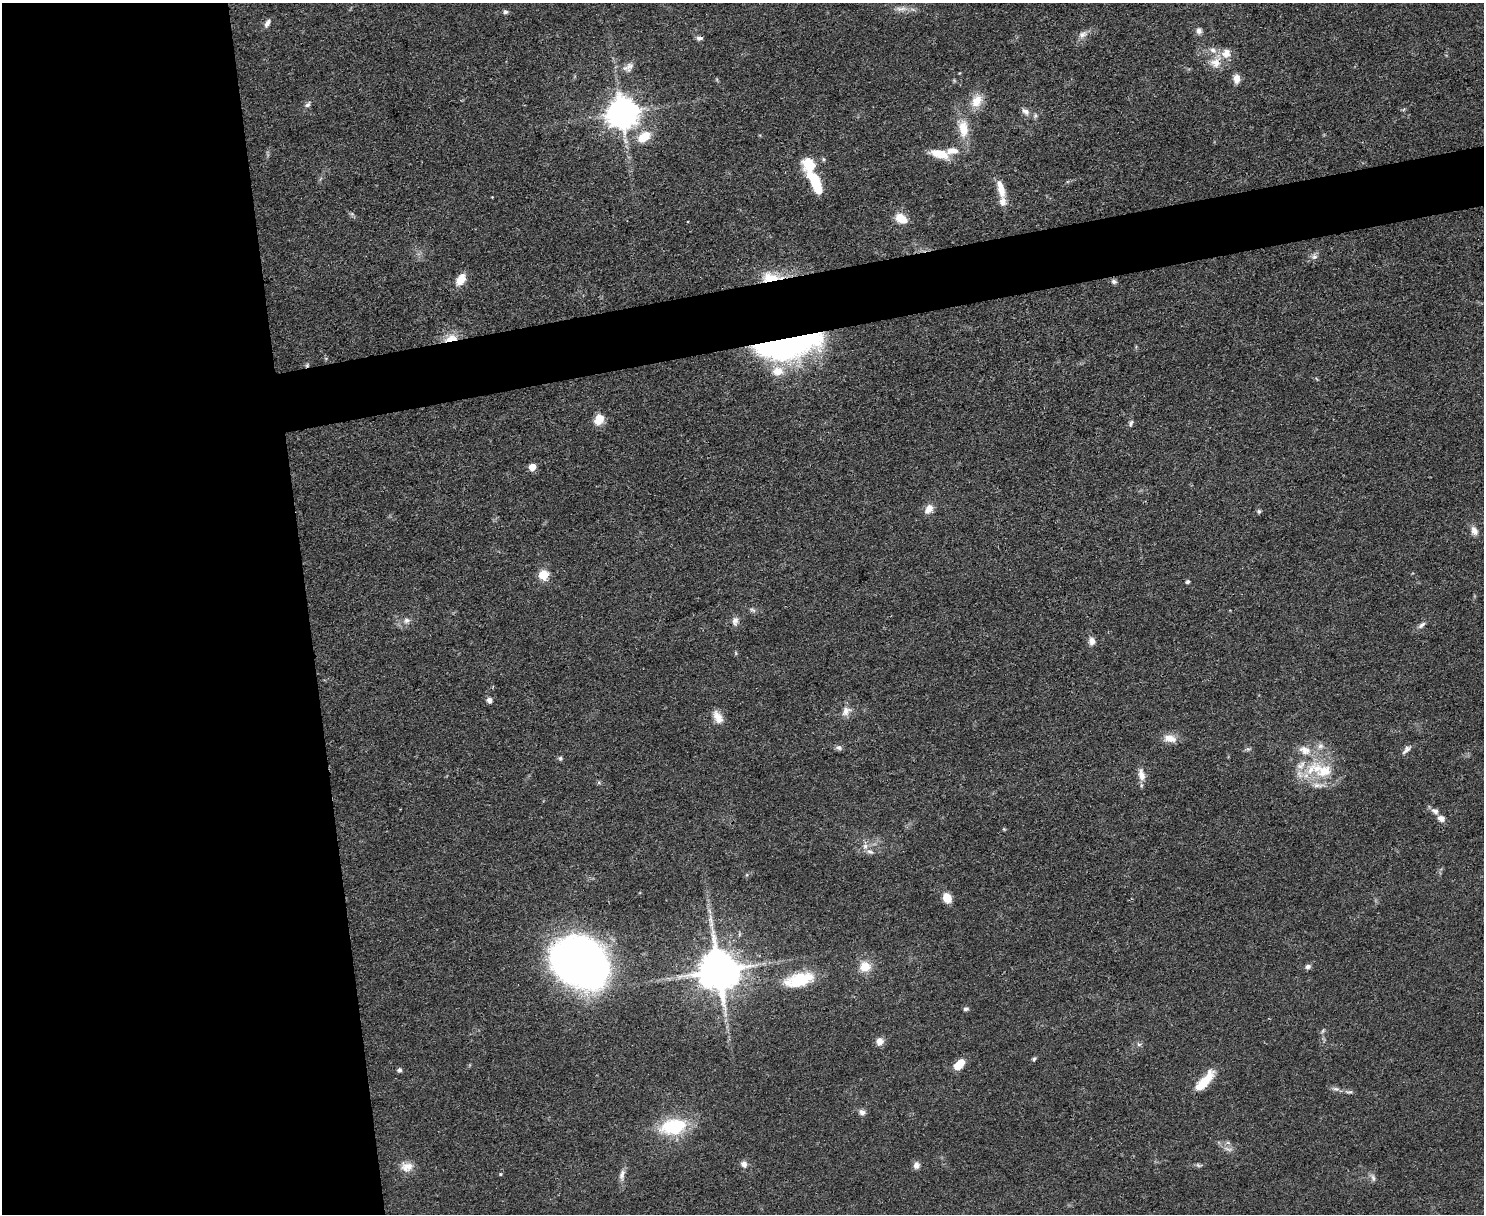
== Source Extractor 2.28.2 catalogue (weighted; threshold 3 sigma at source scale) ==
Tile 7 of 3 x 4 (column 1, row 3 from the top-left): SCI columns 136-1617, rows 1213-2424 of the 4832 x 4849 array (HDU 1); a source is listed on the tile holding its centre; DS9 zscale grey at full resolution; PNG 1486 x 1216 px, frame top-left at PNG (2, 3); no overlay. Shown black and unused: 25% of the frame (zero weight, under 3 of 4 exposures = <1% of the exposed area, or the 3 px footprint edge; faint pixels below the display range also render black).
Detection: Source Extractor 2.28.2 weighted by HDU 2 'WHT'; one run over the whole footprint, this tile lists its part. Background 0.0514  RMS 0.0049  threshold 0.022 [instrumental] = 3 sigma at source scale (4.5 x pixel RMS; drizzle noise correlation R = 1.50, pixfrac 1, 0.05/0.05 arcsec/px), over >= 5 px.
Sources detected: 94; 1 too faint to see at this stretch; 1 inside a brighter object's white glare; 1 cosmic-ray / hot-pixel residue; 1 long thin detection or spike segment (spike, bleed or trail) — not listed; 10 inside a brighter listed object's ellipse — not listed separately; the other 80 listed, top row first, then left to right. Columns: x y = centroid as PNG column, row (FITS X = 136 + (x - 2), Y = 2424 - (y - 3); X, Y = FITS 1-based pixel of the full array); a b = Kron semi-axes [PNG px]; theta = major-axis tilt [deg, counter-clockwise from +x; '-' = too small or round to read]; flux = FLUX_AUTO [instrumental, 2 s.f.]
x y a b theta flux
901 9 17 6 6 3.1
505 12 6 5 - 1.1
267 23 11 6 59 2.1
1199 31 9 7 -71 1.9
1082 35 12 9 31 2.9
699 38 8 5 6 1.4
1226 53 14 12 48 5.4
1215 63 15 13 -12 6.4
628 67 17 9 34 3.4
1236 79 9 7 -89 4.1
977 101 20 14 59 7.3
307 104 9 6 42 1.4
1025 111 12 8 -35 2.7
622 112 9 9 - 840
963 128 26 13 -85 10
644 137 16 10 35 9
940 154 21 9 -13 10
810 165 16 13 -57 14
816 184 18 8 -71 20
1001 189 17 9 -76 6.1
901 218 14 9 -36 7.9
1314 257 8 7 - 1.7
770 277 28 12 -1 12
461 279 15 10 60 5.7
1114 281 8 6 -16 1.2
451 338 18 9 16 6.8
795 340 84 21 10 89
778 371 14 11 4 7.7
599 419 12 10 59 6.5
1131 423 10 5 68 1.2
532 467 5 5 - 9.3
929 509 13 8 54 3.9
1259 511 6 5 - 0.8
1474 531 11 8 -64 3.2
543 575 5 5 - 23
1188 582 4 4 - 1.3
753 610 9 5 -27 1.2
407 620 9 7 23 2.1
735 621 12 8 84 2.4
1421 625 12 5 40 1.8
1092 641 9 8 - 2.7
489 700 7 7 - 1.8
846 711 14 10 53 3.7
718 717 18 9 -61 4.7
1170 738 17 9 -13 5.2
1320 746 9 6 17 2
839 748 7 7 - 1.4
1305 750 19 12 -21 6.6
1406 750 14 6 46 2
560 758 6 5 - 0.86
1301 765 14 7 40 3.8
1324 771 25 16 28 15
1141 775 17 8 -79 3.9
1435 811 10 7 -37 2.3
1441 819 8 6 -26 3.1
865 846 9 6 -76 2.2
947 898 8 7 - 7.9
580 962 43 34 -35 370
1308 966 7 6 - 1.5
865 967 14 13 - 7.6
719 970 11 11 - 1900
799 980 34 15 14 21
966 1009 7 4 1 0.99
880 1041 9 9 - 3.2
1139 1044 6 4 0 0.88
1034 1059 5 5 - 0.83
959 1064 12 7 45 8.4
399 1070 6 5 - 1
1205 1081 30 11 50 11
1336 1089 10 5 -7 1.6
1349 1092 11 4 8 1.1
862 1112 9 7 -31 2
673 1126 29 16 9 30
1228 1143 6 4 -18 0.94
744 1164 10 8 -45 2.3
916 1165 9 7 72 2.3
407 1167 17 12 -2 5
500 1174 3 3 - 1
622 1175 16 7 76 2.7
1373 1178 10 5 -74 1.6
Overlapping masked pixels (flux is a lower limit): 4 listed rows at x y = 770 277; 451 338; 795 340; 719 970